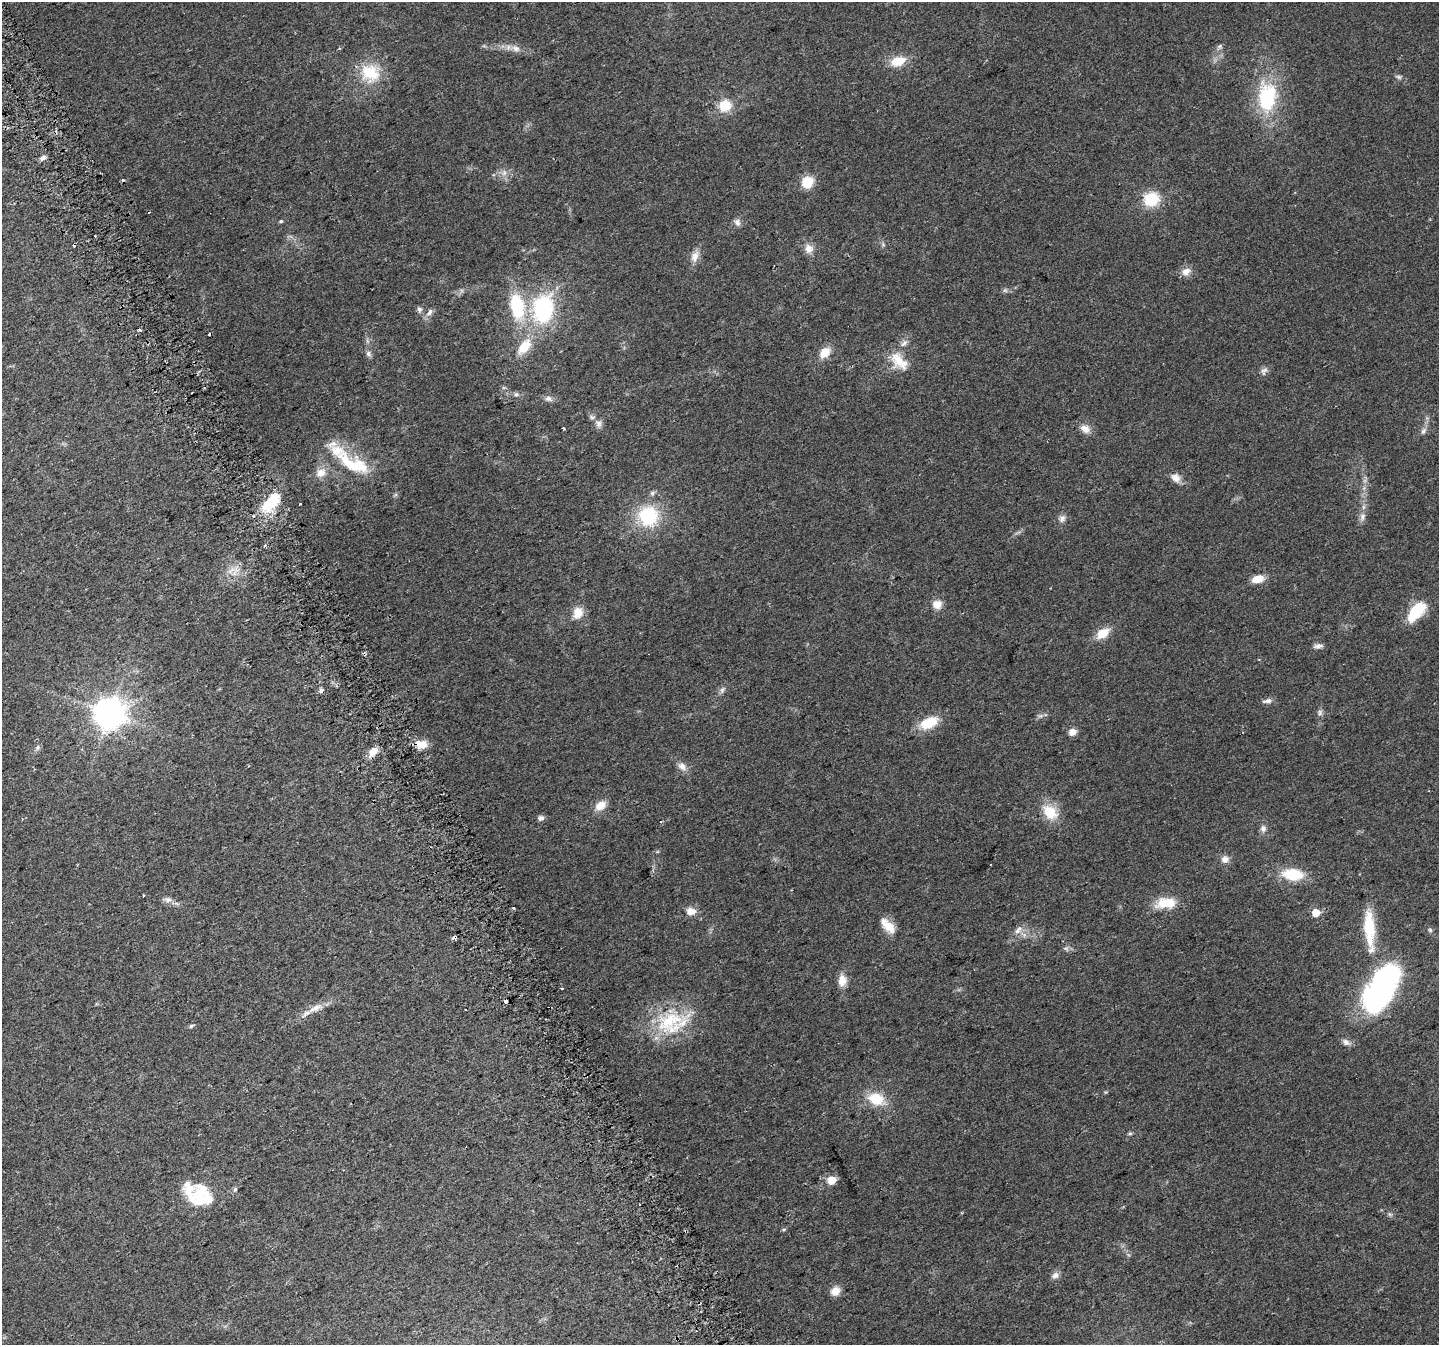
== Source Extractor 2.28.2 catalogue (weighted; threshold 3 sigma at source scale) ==
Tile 11 of 4 x 4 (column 3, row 3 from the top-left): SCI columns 2907-4343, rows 1517-2859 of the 5810 x 5659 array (HDU 1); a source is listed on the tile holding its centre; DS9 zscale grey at full resolution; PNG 1441 x 1347 px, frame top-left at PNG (2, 2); no overlay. Shown black and unused: <1% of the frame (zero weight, under 2 of 3 exposures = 2% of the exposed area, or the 3 px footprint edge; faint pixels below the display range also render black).
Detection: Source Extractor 2.28.2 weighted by HDU 2 'WHT'; one run over the whole footprint, this tile lists its part. Background 0.047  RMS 0.0076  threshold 0.0342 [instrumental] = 3 sigma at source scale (4.5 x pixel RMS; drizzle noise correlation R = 1.50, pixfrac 1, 0.0396/0.0396 arcsec/px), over >= 5 px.
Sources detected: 110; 2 inside a brighter object's white glare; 11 cosmic-ray / hot-pixel residue — not listed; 5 inside a brighter listed object's ellipse — not listed separately; the other 92 listed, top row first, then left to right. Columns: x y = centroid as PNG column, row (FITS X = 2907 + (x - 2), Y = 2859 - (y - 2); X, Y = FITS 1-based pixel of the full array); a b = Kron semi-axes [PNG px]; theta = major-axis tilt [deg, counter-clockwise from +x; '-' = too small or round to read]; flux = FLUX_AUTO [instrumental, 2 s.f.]
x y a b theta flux
1220 46 7 4 71 1.4
516 48 13 8 -21 5
898 61 18 11 15 14
370 73 26 23 -36 27
1399 77 8 5 -17 1.7
1267 97 37 23 85 54
725 106 14 13 - 15
43 158 7 5 40 2.8
504 173 9 6 77 3.2
807 182 12 10 59 17
1151 199 15 14 - 24
281 221 4 4 - 0.88
737 222 10 7 -69 3.1
809 249 12 11 - 5.9
695 256 16 9 75 6.2
1186 272 13 9 28 5.5
1005 290 6 6 - 1.5
517 306 32 17 -80 42
419 309 8 6 -47 2.1
543 309 31 23 80 78
429 312 11 6 54 3.2
904 343 12 6 46 3.5
524 347 22 12 52 17
825 353 15 11 48 9.5
368 354 9 6 -53 2.3
899 361 30 16 -47 17
1264 371 12 7 50 2.9
516 394 8 6 -13 2
548 399 11 7 -17 3.1
592 417 8 6 -21 1.9
599 424 10 8 -88 3.3
1085 429 13 9 -29 6.1
1423 431 10 6 55 2.7
351 464 46 22 -25 40
321 473 14 12 30 7.5
1175 478 13 10 -35 5.4
652 493 7 6 - 1.7
272 502 22 11 47 31
648 516 21 21 - 42
1362 517 11 8 80 3.7
1062 519 10 8 52 3.3
265 546 4 3 - 1.6
231 571 14 6 40 5.1
1258 579 11 7 15 11
937 604 11 10 - 6.9
1416 612 25 12 48 28
578 613 13 11 64 9.9
1102 633 16 10 35 12
1318 646 13 5 9 2.9
722 690 9 6 75 2.2
321 691 7 5 89 1.6
1267 701 13 6 10 2.9
109 713 9 9 - 1200
1320 713 8 6 -77 2
929 723 19 11 26 21
1072 732 5 5 - 11
421 744 12 8 1 11
37 747 8 5 71 1.8
373 752 15 9 52 5.8
682 766 12 9 -50 4.7
600 805 14 10 33 8.6
1050 812 21 15 -40 18
541 818 8 7 - 2.5
1263 828 10 8 -75 3.2
1225 859 10 9 - 4.5
1292 874 23 13 -6 25
168 899 11 7 -16 3.6
1163 904 21 17 13 14
691 911 12 9 -7 6.4
1316 913 5 5 - 13
888 925 22 10 -44 11
1369 929 56 13 -86 31
1018 930 14 7 51 4.6
1430 930 7 4 -45 1.2
455 937 4 3 - 8.6
1066 949 7 5 -31 1.7
842 980 13 9 -90 8.1
562 988 3 3 - 2.3
1381 989 61 28 63 150
506 1001 4 3 - 18
315 1008 25 8 24 8.9
670 1022 43 31 25 47
191 1026 6 4 26 1.5
1346 1042 11 7 -34 3.2
876 1099 19 13 -18 19
1130 1133 5 5 - 1.1
832 1180 5 5 - 19
235 1189 7 5 52 1.4
198 1195 30 21 63 29
784 1229 6 3 19 0.91
1055 1275 10 7 29 3.4
835 1291 10 9 - 7.4
Overlapping masked pixels (flux is a lower limit): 3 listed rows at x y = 421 744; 455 937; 506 1001